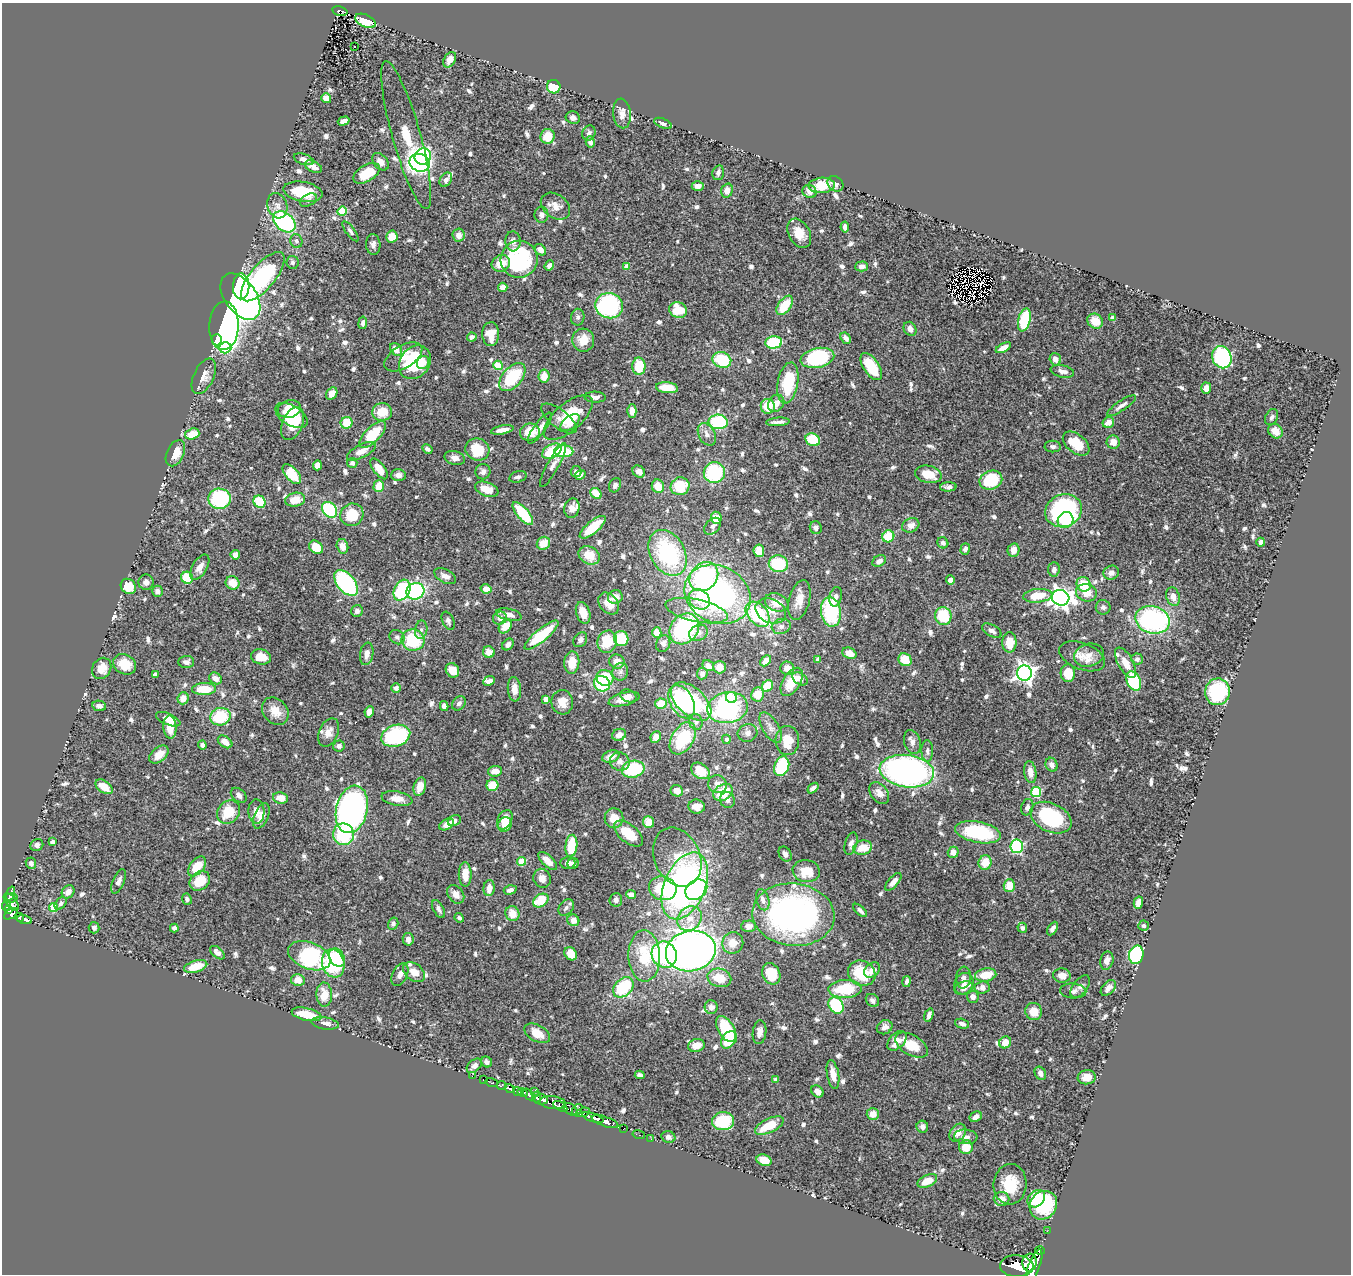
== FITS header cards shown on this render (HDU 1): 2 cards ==
NAXIS1  =                 1349
NAXIS2  =                 1272

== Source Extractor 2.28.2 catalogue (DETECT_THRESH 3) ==
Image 1349 x 1272 px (HDU 1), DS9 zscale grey, 1 PNG px = 1 image px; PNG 1353 x 1276 px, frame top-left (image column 1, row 1272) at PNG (2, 3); each listed source drawn as its Kron ellipse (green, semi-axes under 4 px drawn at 4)
Background 0.973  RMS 0.027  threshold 0.081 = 3 sigma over >= 5 px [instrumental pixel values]
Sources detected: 795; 3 with non-positive FLUX_AUTO (blend fragments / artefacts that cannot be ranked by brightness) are neither listed nor drawn; of the other 792, the 500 brightest by FLUX_AUTO listed and drawn (292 fainter detections omitted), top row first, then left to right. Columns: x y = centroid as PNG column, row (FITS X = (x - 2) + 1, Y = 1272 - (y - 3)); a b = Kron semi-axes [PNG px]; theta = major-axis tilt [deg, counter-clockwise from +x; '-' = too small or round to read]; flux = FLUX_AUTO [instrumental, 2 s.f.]
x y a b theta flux
340 11 8 4 -13 89
365 21 11 6 -24 41
354 47 3 3 - 14
450 60 8 5 59 12
554 87 7 6 - 61
326 98 5 4 - 16
622 113 15 9 -85 14
573 118 7 6 - 7
344 121 6 4 17 11
663 123 9 4 -23 5.7
589 133 8 6 67 5.4
406 135 77 14 -74 110
547 136 7 7 - 34
590 142 5 4 - 6.3
423 157 8 7 - 170
304 159 10 5 -18 10
380 162 10 6 -48 11
420 163 10 8 -21 310
313 167 9 5 -24 11
367 173 15 8 31 60
718 173 7 5 76 6.1
446 180 8 5 57 9.2
835 184 9 7 -42 7.1
822 185 13 7 5 47
698 186 6 4 1 13
727 190 7 5 72 13
809 191 7 6 - 15
303 192 20 10 -10 65
308 200 9 5 28 5.5
277 206 13 9 -74 12
555 206 16 11 -37 17
342 211 5 4 - 83
541 215 8 7 - 7.7
284 222 12 8 -40 200
845 227 5 4 - 9.4
350 231 12 4 -54 5.6
799 233 16 10 -60 27
459 235 6 6 - 13
392 237 6 5 - 25
296 241 7 6 - 5.6
513 241 10 7 -86 8.8
373 244 10 7 -86 8.8
540 250 6 5 - 12
519 259 19 18 - 170
292 262 6 6 - 5.4
501 263 9 8 - 28
549 265 5 4 - 7.3
627 266 4 4 - 18
862 266 6 5 - 9.1
263 277 30 12 50 290
241 286 13 8 89 130
503 287 5 4 - 17
240 297 26 15 -55 580
785 305 11 6 54 54
609 306 14 12 -15 250
678 310 9 7 -22 47
578 317 8 6 81 5.5
1112 317 4 4 - 7.3
1024 320 12 6 77 95
1095 321 8 7 - 27
363 323 6 4 82 6.6
224 326 24 14 88 1100
910 329 7 6 - 12
491 334 12 8 -89 33
472 337 5 4 - 6.9
846 338 6 4 -54 9
217 340 5 5 - 86
583 340 11 11 - 27
774 342 8 6 7 110
225 348 6 5 - 79
1003 348 8 4 28 15
396 350 7 5 -50 15
403 357 21 11 31 24
1222 357 11 9 -69 180
817 358 17 9 12 190
1055 359 6 5 - 15
722 360 9 7 -20 77
415 362 18 14 52 100
423 363 7 6 - 13
498 365 5 4 - 57
639 366 9 6 -90 53
871 367 15 7 -56 57
1062 371 12 6 -13 11
204 376 19 10 65 16
544 376 6 5 - 23
512 377 16 9 48 100
788 383 21 10 80 85
667 388 11 5 -7 41
1206 388 5 5 - 16
332 393 6 5 - 17
595 397 10 5 -2 7.8
776 403 9 7 49 17
768 406 7 7 - 48
1121 406 17 5 34 9.7
289 409 12 8 16 29
632 411 6 4 89 16
382 412 10 9 - 36
291 415 18 10 -32 44
1272 417 8 6 61 5.6
568 418 30 13 41 76
559 419 21 9 -38 11
718 422 9 7 -2 120
778 422 12 3 4 6.9
1108 422 6 5 - 16
347 423 6 6 - 47
570 423 11 6 39 19
292 424 17 10 67 59
540 428 18 6 54 13
502 430 11 4 11 15
1275 431 8 6 -42 21
530 432 10 8 9 37
192 434 7 5 18 36
707 434 12 8 -63 12
373 435 17 8 45 67
813 440 7 6 - 62
1113 442 6 6 - 18
1076 444 15 9 -39 42
1053 446 8 6 -3 5.7
427 449 5 4 - 6.3
477 449 12 11 - 61
361 451 16 6 27 19
552 451 10 6 30 78
564 451 9 6 -2 78
175 453 14 8 64 26
455 458 10 6 -15 9.3
352 463 5 5 - 6.2
317 465 5 4 - 15
553 465 25 6 61 8.8
379 469 12 5 -53 27
483 472 8 7 - 7.9
576 472 5 5 - 8.4
639 472 7 5 -39 12
714 473 10 10 - 140
292 474 12 6 -48 58
928 474 13 8 -12 33
398 475 7 6 - 8.9
580 475 5 4 - 11
518 477 9 5 17 5.6
991 480 11 9 20 86
615 485 7 5 62 6.3
379 486 6 5 - 32
658 486 7 6 - 26
680 486 9 9 - 61
948 487 8 4 2 6.1
487 489 12 7 -21 26
596 493 6 5 - 31
220 499 11 10 - 150
295 500 10 7 9 26
260 502 6 5 - 75
572 508 10 7 77 13
329 510 8 6 -50 160
1064 511 19 16 21 260
523 513 14 6 -50 75
352 515 12 11 - 47
716 518 6 5 - 28
1066 520 8 7 - 48
911 525 9 7 27 13
713 526 10 6 46 6.6
593 527 16 6 40 47
816 528 6 6 - 6.2
888 536 6 5 - 55
1261 542 4 4 - 13
543 543 7 6 - 25
943 543 6 5 - 6.8
342 546 7 5 -75 15
316 547 7 6 - 36
965 549 6 4 72 6.1
1014 550 7 6 - 15
759 551 6 5 - 30
668 553 24 17 -61 210
235 555 5 5 - 11
589 555 11 8 -26 34
879 561 7 5 29 8.2
778 564 9 8 - 85
200 567 14 7 60 15
1054 569 7 6 - 8
1111 573 8 7 - 9.7
445 576 12 6 -29 10
704 577 16 13 48 160
187 578 6 6 - 61
950 580 4 4 - 11
146 582 8 7 - 9.8
232 583 7 6 - 24
346 583 15 9 -50 210
1084 584 7 6 - 44
128 586 8 7 - 39
486 589 5 4 - 19
402 590 11 7 62 130
157 591 5 5 - 6.7
415 591 9 8 - 200
1086 593 10 8 -14 24
718 594 34 28 -27 470
1038 596 14 7 6 41
615 597 7 6 - 18
836 597 10 6 78 7.6
1173 597 9 6 -73 12
1061 598 9 7 -14 1200
699 599 11 9 -39 33
799 600 20 10 75 21
777 602 12 8 -20 24
609 604 12 8 -52 23
1103 607 7 7 - 5.6
357 611 6 5 - 5.7
697 611 32 11 -12 44
771 611 16 11 -25 21
831 612 15 10 -81 140
583 613 11 7 -73 28
758 614 14 9 -48 120
509 615 13 6 -13 13
943 616 9 8 - 80
500 618 7 6 - 12
1153 620 17 13 -15 310
448 621 10 6 -66 5.5
505 626 8 5 50 28
781 626 9 7 15 8.1
684 629 16 13 50 200
421 630 9 6 80 5.9
992 631 11 5 -30 7.8
657 633 5 4 - 23
698 633 10 7 28 9.9
541 635 21 6 39 95
397 637 8 6 -37 6
621 639 8 7 - 69
413 640 11 10 - 92
580 640 8 6 54 6.6
607 642 11 9 75 50
1009 642 10 7 89 31
663 643 8 7 - 8.3
508 644 6 5 - 9
489 652 6 6 - 17
849 653 7 5 -24 18
367 654 11 6 81 12
1089 655 15 11 16 20
1082 656 24 13 -21 26
261 657 10 7 -13 29
818 659 4 4 - 6.5
1137 659 6 6 - 5.8
905 660 7 6 - 36
617 661 7 7 - 19
766 661 6 4 45 17
186 662 8 6 4 7.9
572 662 11 7 85 31
1126 663 17 7 -61 25
125 664 12 9 -29 37
708 666 6 5 - 12
719 667 6 6 - 15
102 668 11 9 59 24
787 668 7 6 - 14
452 670 7 6 - 23
620 672 9 8 - 8.5
1024 673 7 7 - 930
1068 673 9 7 -86 33
155 674 4 4 - 14
702 674 5 5 - 7
215 678 7 5 -34 14
605 678 9 7 -34 82
800 679 8 5 -34 10
489 681 6 4 25 11
1134 681 10 7 -66 120
792 682 16 8 58 46
602 684 8 7 - 92
767 686 6 5 - 56
396 688 5 4 - 6.3
204 689 12 6 2 45
514 689 12 6 -85 16
1218 692 13 12 - 130
757 694 7 6 - 31
628 696 8 6 -23 9
183 698 6 5 - 20
731 698 5 5 - 65
546 699 4 4 - 17
624 699 16 6 15 19
562 702 12 11 - 22
682 702 18 11 -61 170
691 702 24 14 -42 160
459 703 8 6 47 6.4
661 704 6 5 - 38
99 706 7 5 -10 7.3
444 706 5 4 - 8.5
727 708 20 15 11 270
275 711 15 12 -49 24
369 712 5 4 - 13
220 717 10 8 14 83
168 719 13 5 -23 20
696 722 8 6 -73 5.6
170 727 11 6 -85 29
771 728 17 8 -59 14
329 732 15 9 65 16
748 733 10 8 16 10
619 735 7 5 23 12
396 736 15 10 18 160
656 737 6 5 - 16
683 738 18 11 58 110
726 739 4 4 - 6.8
787 741 14 12 -89 41
225 742 8 5 -35 16
912 742 12 8 -73 9.5
202 745 4 4 - 7.3
339 746 6 5 - 6.7
927 751 11 6 -89 6.5
159 755 11 7 40 19
611 756 9 6 19 16
620 761 10 9 - 11
1052 765 7 5 -61 9.2
782 766 10 7 70 97
633 769 11 8 10 110
495 771 7 5 3 15
700 771 10 7 -35 40
907 771 27 16 -7 700
1030 772 11 6 -82 20
717 784 9 9 - 12
492 785 6 6 - 35
104 787 10 5 -36 29
420 787 9 6 74 23
813 788 6 4 40 7.5
677 791 6 5 - 15
723 792 10 7 30 58
1036 792 5 5 - 120
879 793 12 8 -53 13
239 795 9 6 -42 7.7
281 798 8 5 -13 21
397 799 15 7 -10 17
727 800 8 7 - 8.6
697 807 8 7 - 23
1027 807 8 6 75 8.1
352 809 24 15 77 880
256 811 12 8 -85 14
228 812 12 10 51 52
261 816 13 7 66 19
614 818 10 9 - 24
1051 818 22 14 -25 160
505 820 10 7 61 22
454 821 7 5 26 8.5
648 822 6 5 - 28
447 824 8 5 28 13
505 825 7 6 - 20
978 832 23 10 -11 140
628 833 17 9 -40 50
343 834 11 10 - 120
52 842 4 4 - 9.4
851 844 11 6 74 7
37 845 7 6 - 6.2
571 846 11 6 84 63
1017 846 7 6 - 200
863 848 9 7 12 31
953 852 5 5 - 14
785 854 8 6 -56 7
677 857 30 23 -66 63
521 861 4 4 - 58
548 861 12 5 -44 15
985 862 7 6 - 32
31 863 6 5 - 6
568 863 7 6 - 9.1
573 863 5 5 - 6.7
197 866 11 7 51 36
806 871 14 11 -10 39
465 874 12 6 -90 23
542 878 10 8 -67 13
119 881 13 6 67 8.9
200 881 11 9 40 47
893 882 11 5 49 13
685 886 35 20 67 670
1009 886 6 5 - 33
489 888 8 5 85 16
663 888 14 11 -20 110
510 890 6 4 16 6.9
696 890 12 9 36 150
68 892 7 6 - 13
10 894 7 4 70 120
456 894 10 7 -51 12
631 895 5 4 - 14
11 898 6 4 10 210
187 899 5 5 - 5.4
541 900 8 6 32 56
616 900 7 6 - 6.8
763 900 11 6 -73 10
11 902 10 5 -54 270
61 903 7 5 50 5.5
1138 903 6 4 74 13
6 906 5 4 - 310
53 907 4 4 - 58
566 908 9 6 49 7
439 909 10 5 -60 6.3
9 910 4 3 - 270
860 910 8 4 -43 6.4
11 914 7 4 31 420
512 914 7 7 - 24
793 915 41 31 -6 610
20 917 4 4 - 150
459 918 5 4 - 5.6
689 919 13 11 46 25
24 920 8 3 -15 170
573 920 6 5 - 13
393 924 6 5 - 5.6
748 926 7 6 - 8.2
1143 926 5 5 - 5.7
94 928 5 5 - 6.3
174 928 4 4 - 7.4
1022 928 5 5 - 5.3
1053 929 7 4 60 7.7
408 939 6 5 - 8.6
733 943 11 10 - 19
691 951 25 20 12 1400
217 953 8 5 -41 9
571 954 7 5 -52 31
664 955 13 12 - 240
1136 955 9 7 76 180
309 956 22 13 -21 240
644 956 25 16 -88 100
337 958 10 7 -60 110
1107 961 9 6 77 10
333 963 14 11 -74 93
196 966 12 6 16 33
872 970 9 6 40 16
414 972 12 8 -38 22
862 973 14 12 -30 72
771 974 11 8 -66 55
400 975 12 7 63 10
986 975 11 6 10 38
1062 976 9 7 -6 15
963 977 11 7 83 7.2
719 978 12 9 -14 38
298 980 7 6 - 21
907 981 5 4 - 5.8
964 984 11 9 63 12
623 987 11 8 44 110
1080 987 13 7 52 7.5
964 988 9 6 17 8.1
982 988 8 6 3 13
1108 988 9 6 48 9.8
845 989 17 9 1 93
1073 991 13 7 -4 7.8
324 995 12 8 -88 32
973 997 6 6 - 9.2
872 1000 7 6 - 5.9
836 1005 9 7 -57 110
711 1007 7 6 - 9.9
1034 1011 9 8 - 27
307 1014 15 6 -12 47
929 1015 7 4 72 7.6
325 1023 14 6 -10 13
962 1024 7 4 -17 8.5
885 1027 8 7 - 9.2
726 1029 14 8 -59 100
760 1032 12 7 83 11
537 1033 14 8 -29 28
729 1040 9 6 53 60
897 1041 11 7 47 19
1005 1042 6 5 - 23
696 1045 8 6 16 22
912 1045 18 10 -30 45
487 1062 6 5 - 6.5
474 1066 9 5 42 8
1040 1073 7 5 -61 9
833 1074 14 6 -80 19
640 1075 5 4 - 6.4
472 1076 3 2 - 8.1
1087 1077 9 7 6 19
483 1080 3 2 - 20
776 1080 4 4 - 7.5
492 1083 6 3 -15 73
502 1086 5 4 - 230
510 1089 5 3 - 190
535 1091 4 3 - 110
817 1091 7 5 -39 12
517 1092 4 3 - 420
523 1093 5 4 - 530
528 1094 7 3 -52 610
537 1097 5 3 - 810
541 1099 7 5 1 1500
553 1102 13 6 -6 800
560 1106 8 3 -31 320
570 1109 8 5 -36 710
577 1110 6 3 51 310
583 1112 8 4 17 310
873 1114 6 6 - 16
976 1117 6 5 - 11
593 1118 11 3 -18 1400
723 1121 11 9 1 89
605 1122 14 5 -20 1200
769 1125 15 7 25 52
922 1127 6 5 - 8
624 1129 3 2 - 23
958 1133 9 7 52 16
639 1135 6 3 -15 16
668 1137 7 5 -20 7.4
966 1137 12 7 -5 12
651 1139 2 2 - 9.5
966 1147 7 7 - 30
764 1160 8 5 -19 24
927 1181 10 6 23 29
1010 1184 20 16 85 54
1001 1199 8 7 - 16
1036 1199 10 7 43 72
1043 1205 15 13 52 120
1047 1231 2 2 - 9.4
1040 1250 5 2 - 30
1030 1263 9 7 84 2000
1017 1266 17 11 -3 4000
1034 1267 18 5 69 3300
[292 fainter detections neither listed nor drawn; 3 non-positive-flux detections neither listed nor drawn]